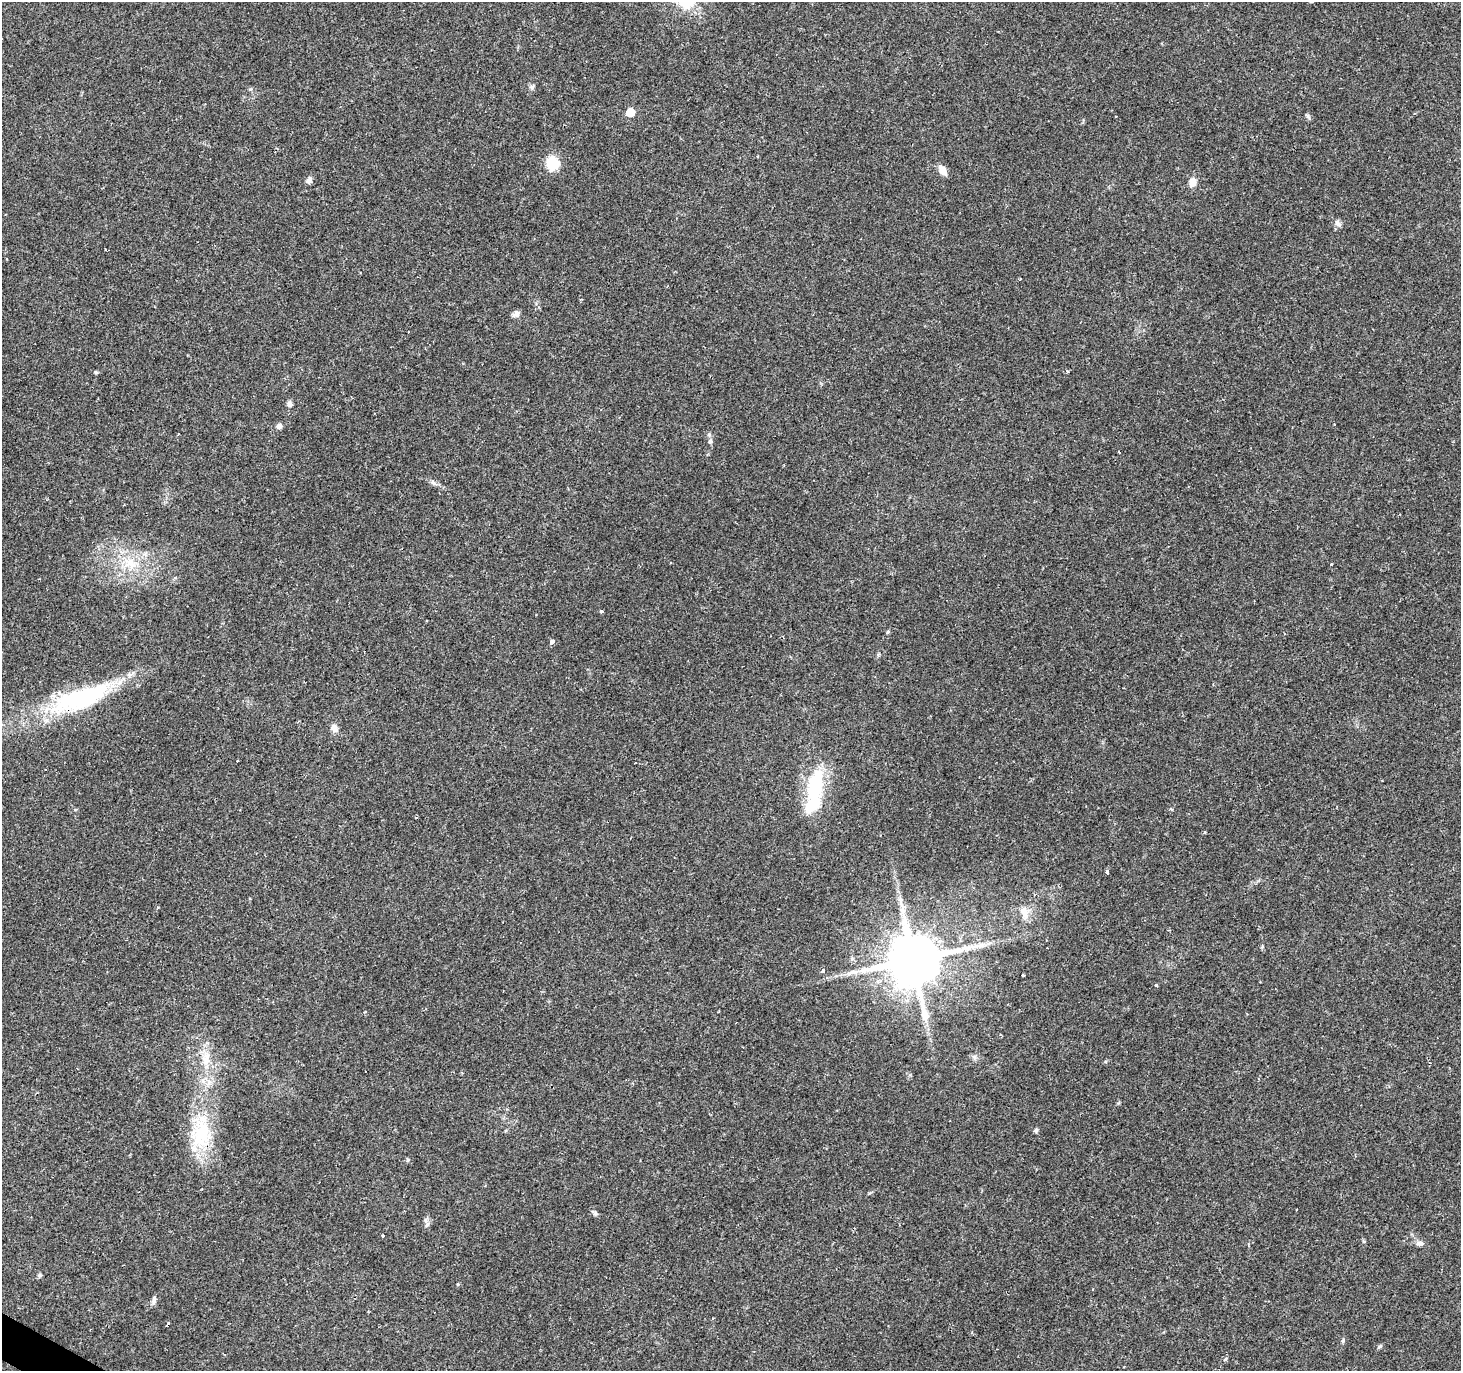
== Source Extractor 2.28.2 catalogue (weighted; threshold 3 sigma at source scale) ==
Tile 7 of 4 x 4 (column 3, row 2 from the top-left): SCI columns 2921-4379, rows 2927-4295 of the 5843 x 5920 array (HDU 1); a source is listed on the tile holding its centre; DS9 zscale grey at full resolution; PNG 1463 x 1373 px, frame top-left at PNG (2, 2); no overlay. Shown black and unused: <1% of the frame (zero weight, under 2 of 3 exposures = <1% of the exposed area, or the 3 px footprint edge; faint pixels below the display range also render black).
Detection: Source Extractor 2.28.2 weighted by HDU 2 'WHT'; one run over the whole footprint, this tile lists its part. Background 0.0649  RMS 0.0047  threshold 0.0211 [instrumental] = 3 sigma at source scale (4.5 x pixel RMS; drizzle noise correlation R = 1.50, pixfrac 1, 0.0396/0.0396 arcsec/px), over >= 5 px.
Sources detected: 59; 2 inside a brighter object's white glare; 4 cosmic-ray / hot-pixel residue — not listed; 1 inside a brighter listed object's ellipse — not listed separately; the other 52 listed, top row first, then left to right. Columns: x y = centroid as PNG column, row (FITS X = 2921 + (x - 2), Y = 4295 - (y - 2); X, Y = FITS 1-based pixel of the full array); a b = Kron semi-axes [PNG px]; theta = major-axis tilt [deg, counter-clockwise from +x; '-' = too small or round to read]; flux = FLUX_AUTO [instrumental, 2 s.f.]
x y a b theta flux
532 87 6 6 - 1.1
630 112 6 6 - 10
1308 116 8 4 -54 0.81
552 163 15 14 - 10
942 170 13 8 -57 3.6
309 180 9 6 47 1.8
1193 182 11 8 79 3.6
1338 223 11 7 -47 1.7
1020 279 3 2 - 0.59
516 313 10 6 46 1.7
1067 371 3 3 - 1.5
95 372 5 4 - 0.53
289 404 6 6 - 1.8
279 426 7 6 - 1.8
710 441 7 5 73 1.1
1119 452 3 2 - 0.92
433 483 7 4 -19 1.1
130 563 20 13 -30 10
1331 564 3 3 - 0.82
601 611 4 4 - 0.76
888 632 5 4 - 0.57
551 641 4 3 - 8.6
83 699 78 26 21 57
334 728 10 8 -68 2.5
46 770 3 2 - 0.96
815 789 49 20 80 32
416 818 3 3 - 2.4
1107 872 3 3 - 4.1
900 900 9 5 -66 1.5
1024 911 16 10 -61 5
981 945 11 6 14 2.4
913 960 15 15 - 2700
823 970 5 4 - 0.92
1023 975 3 3 - 2.1
1156 985 3 3 - 4.1
206 1059 22 11 80 7.9
203 1081 8 5 -46 1.8
1036 1130 6 5 - 0.87
201 1132 48 27 85 32
407 1160 6 4 71 0.55
1297 1210 3 2 - 0.56
595 1213 7 6 - 0.96
427 1224 7 4 20 0.85
383 1236 4 3 - 1.3
1420 1243 9 6 -20 1.8
39 1275 6 5 - 0.8
458 1284 4 3 - 0.64
154 1300 11 5 78 1.5
434 1312 2 2 - 0.3
1343 1341 6 4 71 0.77
1380 1346 7 4 40 0.78
1225 1359 6 3 70 0.6
Overlapping masked pixels (flux is a lower limit): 2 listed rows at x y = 83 699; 201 1132
Unlisted compact peaks at least as high as the median listed source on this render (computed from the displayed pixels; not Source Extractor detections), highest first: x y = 250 89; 869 1193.